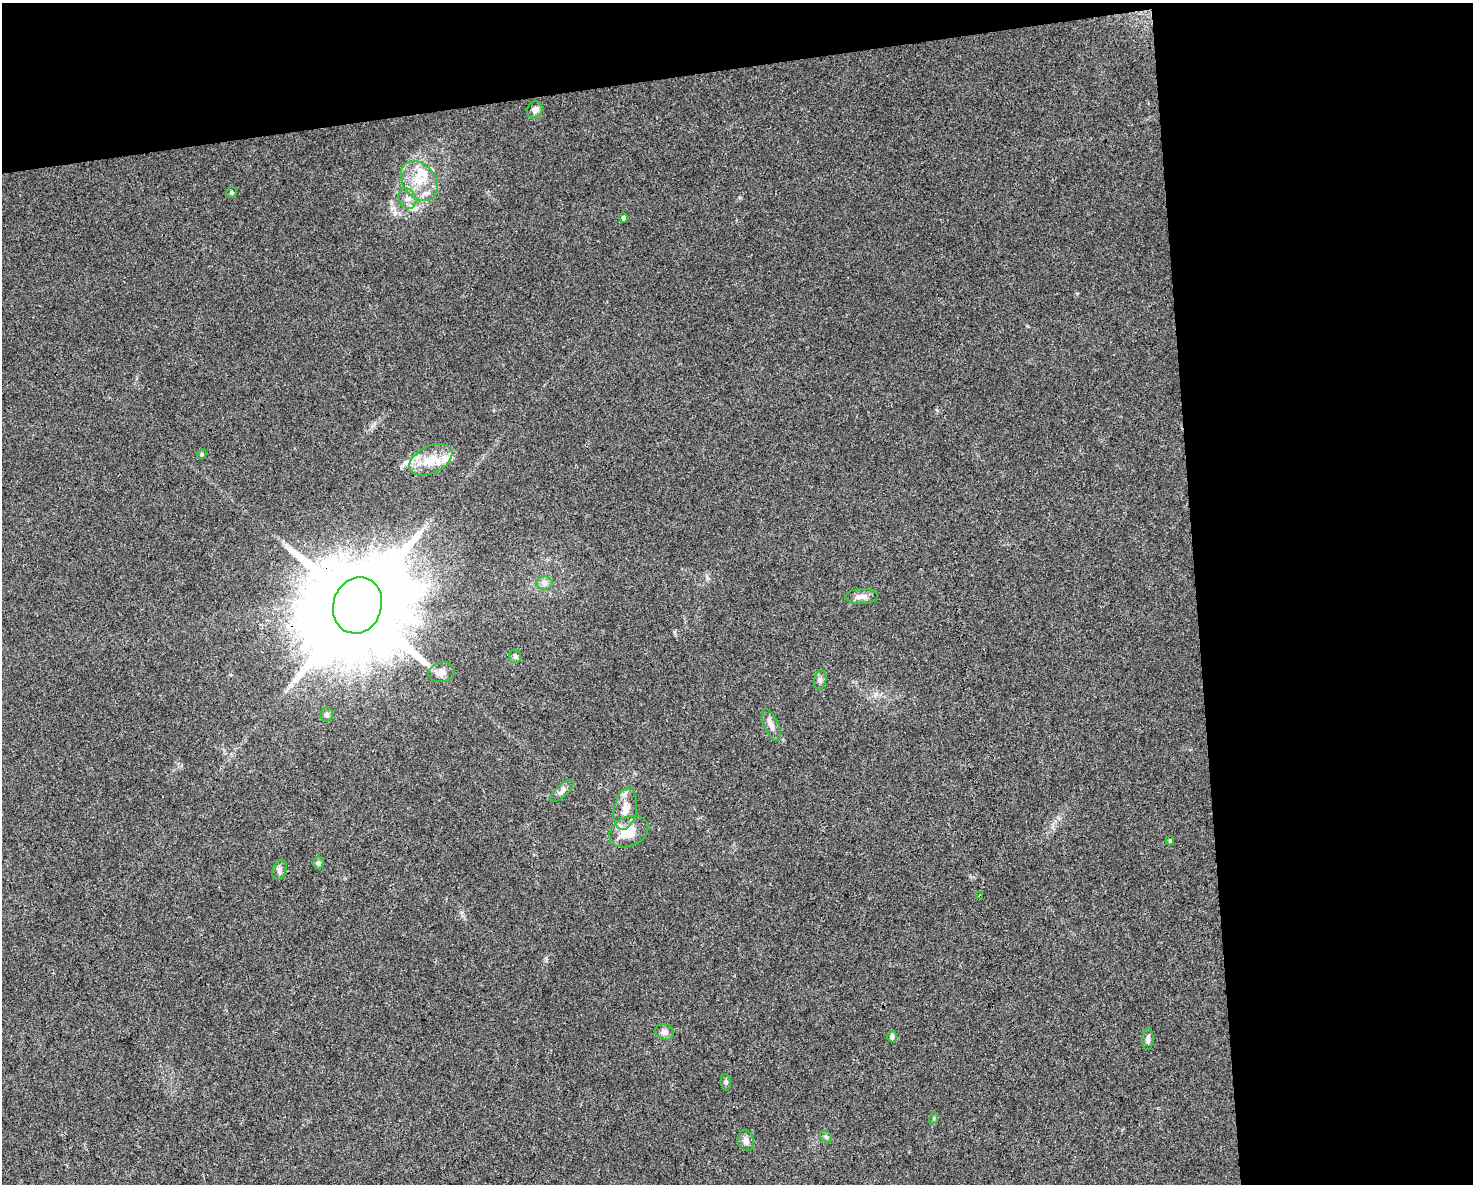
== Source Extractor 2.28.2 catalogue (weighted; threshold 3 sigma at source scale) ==
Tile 3 of 3 x 4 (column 3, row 1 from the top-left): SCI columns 2961-4431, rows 3549-4730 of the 4494 x 4730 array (HDU 1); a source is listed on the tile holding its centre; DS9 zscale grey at full resolution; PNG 1475 x 1186 px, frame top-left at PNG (2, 3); each listed source drawn as its Kron ellipse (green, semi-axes under 4 px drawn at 4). Shown black and unused: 25% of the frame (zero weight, under 3 of 4 exposures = <1% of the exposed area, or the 3 px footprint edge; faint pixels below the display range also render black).
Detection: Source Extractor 2.28.2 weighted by HDU 2 'WHT'; one run over the whole footprint, this tile lists its part. Background 0.0315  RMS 0.004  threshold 0.018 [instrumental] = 3 sigma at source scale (4.5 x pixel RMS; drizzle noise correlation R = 1.50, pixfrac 1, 0.0396/0.0396 arcsec/px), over >= 5 px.
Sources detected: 31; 2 inside a brighter listed object's ellipse — not listed separately; the other 29 listed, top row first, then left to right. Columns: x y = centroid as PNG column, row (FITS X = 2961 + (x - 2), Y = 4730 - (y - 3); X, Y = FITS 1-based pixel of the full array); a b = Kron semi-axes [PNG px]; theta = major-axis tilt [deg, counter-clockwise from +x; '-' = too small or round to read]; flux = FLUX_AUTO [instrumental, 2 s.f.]
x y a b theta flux
535 110 9 7 65 2.1
419 181 22 16 -53 10
232 192 5 5 - 0.56
407 198 10 8 -63 2.4
623 218 5 4 - 1
202 454 5 4 - 0.5
431 460 23 13 25 9.5
544 583 8 6 0 1.5
862 596 16 7 2 2.5
357 605 28 24 72 11000
515 656 7 6 - 0.84
442 672 13 9 15 2.9
820 680 10 6 80 1.2
327 714 7 6 - 1.1
771 725 17 7 -67 2.8
562 791 15 6 44 1.7
625 809 21 11 80 5.9
629 832 20 14 24 9.4
1170 841 4 3 - 0.5
318 863 6 5 - 0.97
279 870 10 6 72 1.4
980 896 3 3 - 0.73
664 1032 9 7 -32 1.8
892 1036 6 5 - 1.5
1148 1039 11 5 87 1.3
726 1082 8 5 -83 0.8
934 1118 6 4 73 0.42
826 1137 7 5 -45 0.77
746 1141 10 8 -75 2.3
Overlapping masked pixels (flux is a lower limit): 2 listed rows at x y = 357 605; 980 896